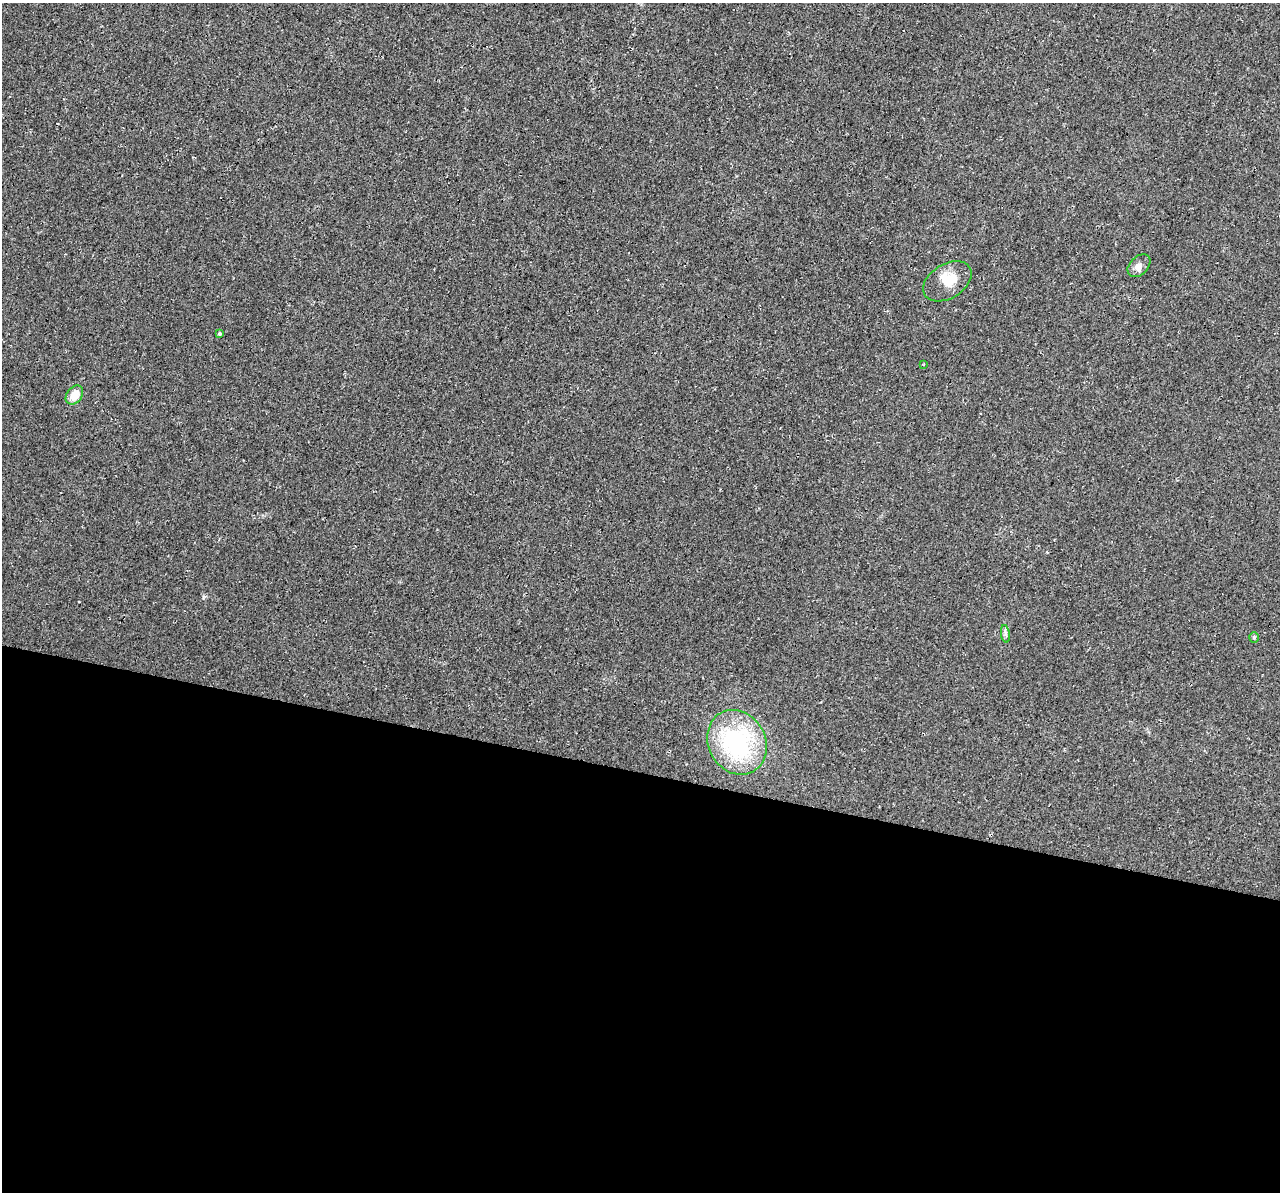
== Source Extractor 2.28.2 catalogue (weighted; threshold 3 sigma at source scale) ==
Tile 14 of 4 x 4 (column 2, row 4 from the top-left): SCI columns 1303-2580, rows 339-1528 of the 5152 x 5375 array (HDU 1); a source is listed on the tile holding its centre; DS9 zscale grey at full resolution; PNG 1282 x 1194 px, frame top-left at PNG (2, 3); each listed source drawn as its Kron ellipse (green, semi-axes under 4 px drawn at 4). Shown black and unused: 35% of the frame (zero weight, under 3 of 4 exposures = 5% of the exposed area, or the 3 px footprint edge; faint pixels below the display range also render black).
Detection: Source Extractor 2.28.2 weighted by HDU 2 'WHT'; one run over the whole footprint, this tile lists its part. Background 0.0162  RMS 0.0068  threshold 0.0305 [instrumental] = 3 sigma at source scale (4.5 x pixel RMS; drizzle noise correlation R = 1.50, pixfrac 1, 0.0396/0.0396 arcsec/px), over >= 5 px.
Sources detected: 9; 1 inside a brighter listed object's ellipse — not listed separately; the other 8 listed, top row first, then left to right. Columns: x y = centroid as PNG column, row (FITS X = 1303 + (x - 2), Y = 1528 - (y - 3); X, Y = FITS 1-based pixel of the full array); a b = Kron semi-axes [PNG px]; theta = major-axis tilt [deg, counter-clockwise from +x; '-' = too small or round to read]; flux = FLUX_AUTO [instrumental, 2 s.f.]
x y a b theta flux
1139 266 13 9 44 3.8
947 281 26 17 31 14
220 334 3 3 - 2.6
924 364 4 3 - 0.66
74 395 10 7 53 8
1005 634 9 4 -82 1.7
1254 637 5 5 - 1.1
737 742 33 28 -60 85